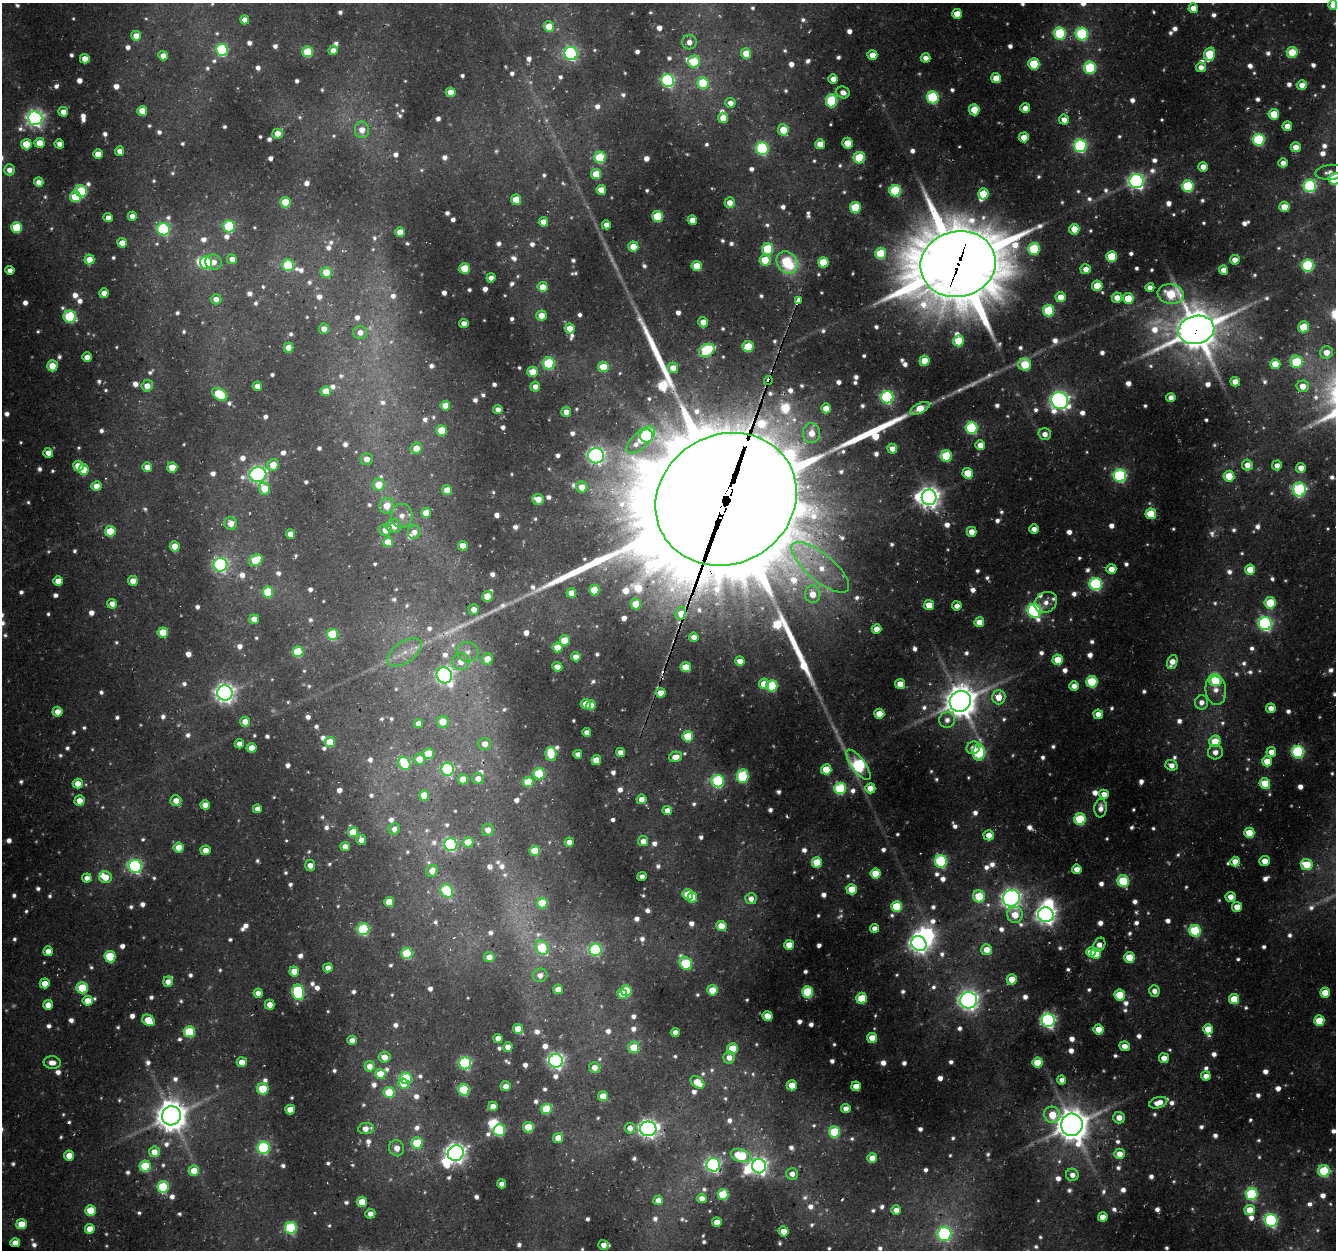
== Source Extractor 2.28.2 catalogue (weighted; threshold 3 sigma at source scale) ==
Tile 7 of 4 x 4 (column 3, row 2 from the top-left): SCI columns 2699-4032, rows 2819-4066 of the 5390 x 5589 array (HDU 1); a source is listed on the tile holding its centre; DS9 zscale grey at full resolution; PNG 1338 x 1252 px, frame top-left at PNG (2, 3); each listed source drawn as its Kron ellipse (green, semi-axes under 4 px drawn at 4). Shown black and unused: <1% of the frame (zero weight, under 3 of 4 exposures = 4% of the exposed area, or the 3 px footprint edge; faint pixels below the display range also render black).
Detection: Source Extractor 2.28.2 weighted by HDU 2 'WHT'; one run over the whole footprint, this tile lists its part. Background 0.0431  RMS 0.0049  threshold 0.0219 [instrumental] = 3 sigma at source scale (4.5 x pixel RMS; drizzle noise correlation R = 1.50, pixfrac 1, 0.0396/0.0396 arcsec/px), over >= 5 px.
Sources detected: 1276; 96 too faint to see at this stretch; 9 inside a brighter object's white glare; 4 cosmic-ray / hot-pixel residue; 1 long thin detection or spike segment (spike, bleed or trail) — neither listed nor drawn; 15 inside a brighter listed object's ellipse — not listed separately; of the other 1151, all 500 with FLUX_AUTO >= 4.39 (the completeness limit of this list) listed and drawn (651 fainter detections not listed), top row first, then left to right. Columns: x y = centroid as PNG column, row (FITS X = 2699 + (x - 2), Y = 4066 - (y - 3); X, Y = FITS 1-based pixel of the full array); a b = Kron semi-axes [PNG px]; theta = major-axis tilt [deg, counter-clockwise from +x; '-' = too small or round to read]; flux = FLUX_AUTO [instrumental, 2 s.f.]
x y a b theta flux
1333 5 4 4 - 4.9
1193 8 5 4 - 7.8
957 14 5 5 - 12
245 20 4 4 - 5.7
549 27 5 5 - 14
1060 33 6 6 - 62
1082 34 6 6 - 73
136 36 5 5 - 9.8
689 42 7 7 - 4.9
222 50 6 6 - 71
333 50 5 4 - 5.6
308 52 5 5 - 30
1292 52 5 5 - 23
571 53 7 6 - 120
746 54 5 5 - 13
1210 54 7 5 72 33
872 55 5 5 - 9
163 56 5 4 - 6.9
926 58 5 4 - 4.7
85 59 5 4 - 7.8
694 61 6 6 - 26
1034 64 5 5 - 34
1201 67 5 5 - 4.8
1090 68 6 6 - 52
996 78 5 5 - 11
833 79 5 5 - 6.6
668 80 6 6 - 130
703 83 6 6 - 28
1302 85 5 4 - 5.8
451 92 5 5 - 10
843 92 7 6 - 4.5
933 97 6 6 - 70
831 101 6 5 - 58
730 103 5 5 - 5.1
1025 108 5 5 - 6.7
974 110 5 5 - 14
142 111 5 5 - 12
63 112 5 4 - 6.2
1274 114 5 5 - 21
35 118 7 7 - 270
723 118 5 5 - 9.5
1064 120 5 5 - 5.8
1287 126 5 5 - 6.9
362 130 8 7 - 7.2
783 130 5 5 - 17
277 134 5 5 - 7.6
1024 137 5 5 - 11
1259 140 6 6 - 73
40 143 5 5 - 12
847 143 5 5 - 13
26 144 5 5 - 18
59 144 4 4 - 4.9
820 144 5 5 - 11
1080 146 6 6 - 100
1296 147 5 5 - 7.5
762 149 6 6 - 83
120 151 4 4 - 5.3
98 154 5 5 - 8.6
600 157 6 5 - 38
859 158 6 5 - 35
1283 163 4 4 - 4.7
1203 167 5 5 - 5.8
9 170 5 5 - 5.1
1330 172 15 7 6 5.2
596 174 5 5 - 16
1334 179 6 6 - 39
1137 181 7 7 - 200
39 182 5 4 - 5.9
1188 186 6 6 - 53
1310 186 6 6 - 88
601 190 5 5 - 11
81 191 6 5 - 53
895 191 6 6 - 51
983 194 5 5 - 21
75 197 5 5 - 26
516 200 5 5 - 13
285 202 5 5 - 24
730 203 5 5 - 6.5
855 207 5 5 - 38
1284 207 5 5 - 12
132 216 4 4 - 5.2
658 216 5 5 - 36
108 218 4 4 - 4.8
692 220 4 4 - 8.3
543 222 5 5 - 7.2
606 225 4 4 - 5
229 226 6 5 - 53
16 227 5 5 - 32
163 229 6 6 - 87
1074 229 5 5 - 12
400 232 5 5 - 9.4
122 243 5 4 - 8.1
633 247 5 5 - 12
768 249 6 5 - 39
1034 249 6 6 - 45
880 253 6 5 - 29
1111 256 5 5 - 30
89 259 5 5 - 10
232 259 5 5 - 5.1
765 260 5 5 - 20
1235 260 5 4 - 6.8
214 262 8 7 - 6.1
787 262 12 9 -52 46
823 262 5 5 - 27
206 263 6 5 - 65
958 264 38 33 13 6700
288 265 6 5 - 37
1308 265 6 6 - 75
697 266 5 5 - 16
465 268 5 5 - 23
1086 269 5 5 - 5.5
10 270 4 4 - 5.2
1224 270 4 4 - 6.3
326 272 5 5 - 14
491 278 4 4 - 5
1097 286 5 5 - 15
543 287 5 5 - 9.7
1150 287 4 4 - 4.5
104 293 5 4 - 5.7
1171 294 13 10 -10 36
1061 297 5 5 - 11
1117 298 5 5 - 7.1
1128 298 5 5 - 18
216 299 5 5 - 4.5
798 301 4 3 - 290
1048 311 6 5 - 43
541 315 5 5 - 9.3
70 317 6 6 - 54
703 322 5 5 - 7.6
464 323 4 4 - 5.5
1303 327 5 5 - 17
570 328 5 5 - 9.6
324 329 5 5 - 5.7
1196 330 18 14 12 2400
360 332 7 6 - 4.8
958 341 5 5 - 27
748 346 5 5 - 25
289 348 5 5 - 8.9
707 350 8 6 30 66
1327 352 6 6 - 7.3
87 357 5 4 - 6.7
924 361 5 5 - 15
1296 362 6 6 - 36
549 363 6 6 - 51
1275 364 5 5 - 13
1025 365 6 6 - 30
52 366 5 5 - 12
603 367 5 5 - 17
673 368 5 5 - 8.7
533 372 5 5 - 14
768 380 4 4 - 14
1235 382 5 4 - 7.7
147 386 6 5 - 6.5
257 386 5 4 - 4.5
535 386 5 5 - 5
1303 386 6 6 - 8
326 391 5 5 - 13
220 394 8 5 -35 33
887 397 6 6 - 110
1171 398 4 4 - 4.4
1060 400 9 8 - 310
445 406 5 5 - 9.3
826 408 5 5 - 8.4
920 408 10 5 27 15
498 410 4 4 - 4.4
566 412 5 4 - 6
972 428 6 6 - 74
442 430 5 5 - 18
812 433 10 8 -89 9.4
1045 434 6 6 - 5.4
647 436 6 6 - 67
641 440 17 8 43 13
980 445 5 5 - 8.4
416 448 6 5 - 9.4
892 449 5 5 - 5.7
48 453 5 4 - 5.3
596 456 8 7 - 250
946 456 5 5 - 48
367 459 6 6 - 5.7
273 465 6 5 - 11
1247 465 5 5 - 7.1
1277 465 5 5 - 5
78 466 5 5 - 11
147 467 5 4 - 6.2
172 467 5 5 - 17
1301 468 5 5 - 6.2
83 470 5 5 - 15
968 473 5 5 - 17
258 474 8 7 - 200
1120 476 6 6 - 100
1229 476 5 5 - 19
379 485 6 6 - 13
97 486 5 5 - 7.4
582 487 5 5 - 9.5
264 489 6 5 - 12
1299 489 7 6 - 80
447 490 5 5 - 7.6
929 497 8 7 - 470
538 499 6 5 - 8.4
726 499 72 64 29 42000
387 506 8 7 - 11
426 513 5 5 - 12
1151 514 5 5 - 27
402 516 12 10 85 6
231 523 6 6 - 7.5
394 526 8 7 - 8.2
1034 529 5 4 - 4.9
385 530 6 6 - 7.5
110 531 5 5 - 23
414 532 7 6 - 5
971 532 5 5 - 8.2
290 534 5 4 - 6.5
388 542 5 5 - 13
175 546 5 5 - 12
463 546 5 4 - 8
256 560 7 5 29 20
220 565 7 6 - 150
820 567 36 13 -40 22
1111 569 5 4 - 8.2
1250 570 5 5 - 14
58 581 5 5 - 9.4
133 581 5 5 - 9.1
1096 584 6 6 - 91
594 590 5 5 - 19
268 592 5 5 - 31
571 593 5 5 - 9.7
813 594 9 7 -82 11
487 596 5 5 - 14
1046 602 12 10 36 5.5
1270 603 5 5 - 37
112 604 5 5 - 5.2
636 604 5 5 - 17
929 605 5 5 - 12
957 606 5 4 - 4.8
474 610 5 5 - 6.1
1034 611 7 6 - 150
681 613 7 5 70 11
254 619 5 4 - 6.9
979 622 5 5 - 9.2
1265 624 6 6 - 160
876 629 5 5 - 7.3
163 632 5 5 - 18
332 634 5 5 - 41
694 637 5 4 - 5.8
565 640 5 5 - 18
557 647 5 5 - 9.9
298 652 5 5 - 32
404 652 19 10 35 8.8
468 652 11 10 - 5.6
576 657 4 4 - 6.1
487 659 6 5 - 10
1058 660 5 5 - 18
740 661 5 4 - 6.3
461 662 8 8 - 7.5
1172 662 7 5 68 8.1
557 667 5 4 - 5.8
686 667 5 5 - 15
444 675 8 7 - 230
1215 681 6 5 - 20
1092 682 6 5 - 45
764 684 5 5 - 12
900 684 5 5 - 9
772 686 5 5 - 47
1074 686 5 5 - 5.2
1216 690 15 10 -83 7.1
225 693 8 7 - 360
661 693 5 5 - 9.8
999 697 7 6 - 9.9
960 701 11 10 - 1500
1202 702 7 6 - 4.7
586 704 5 5 - 11
591 705 5 4 - 11
1271 708 5 4 - 6.1
57 712 5 5 - 8.1
879 714 5 5 - 14
1098 714 5 4 - 6.6
947 720 8 7 - 4.5
245 722 5 5 - 7.5
443 722 6 6 - 13
419 723 5 4 - 5.6
587 732 4 4 - 4.4
688 736 5 5 - 26
1215 741 6 5 - 19
330 742 5 5 - 16
239 744 4 4 - 4.9
485 744 6 6 - 6.3
251 748 5 5 - 7.9
973 748 7 6 - 4.5
621 752 4 4 - 5.5
979 752 8 6 87 70
1215 752 7 7 - 4.9
1271 752 5 5 - 7.2
1298 752 6 6 - 80
428 754 5 5 - 22
551 754 7 5 -87 22
578 754 4 4 - 4.8
676 757 7 5 13 7
419 759 5 5 - 12
596 760 5 5 - 13
1267 761 5 5 - 12
404 763 7 5 -57 36
858 765 18 7 -54 120
1171 765 6 5 - 5.9
447 769 6 6 - 89
826 769 5 5 - 23
539 773 6 5 - 32
743 776 6 5 - 65
478 778 5 5 - 5
463 779 5 5 - 9.6
718 781 6 6 - 78
528 782 5 5 - 18
1265 783 5 5 - 20
78 784 5 5 - 8.8
840 788 6 5 - 67
870 788 5 5 - 12
1104 794 5 4 - 7.1
424 795 5 5 - 9.5
641 799 5 5 - 6.2
79 801 5 5 - 8.2
176 801 5 5 - 6.9
205 805 5 4 - 6.2
1101 808 9 6 83 5.1
257 809 4 4 - 4.7
667 810 5 4 - 6.1
1080 819 5 5 - 47
394 829 6 5 - 4.4
488 830 6 6 - 5
353 832 5 5 - 17
1249 833 5 5 - 18
989 835 5 5 - 8.6
361 840 5 5 - 5.6
643 841 5 5 - 6.3
468 842 5 5 - 25
569 842 4 4 - 5
451 845 6 6 - 100
345 846 5 4 - 6.8
179 847 5 5 - 9.6
206 850 5 5 - 8.5
535 851 5 5 - 20
941 861 6 6 - 86
1265 861 5 5 - 7.8
817 862 5 5 - 27
1235 862 5 5 - 9.4
310 865 5 5 - 5.4
1307 865 6 5 - 22
135 866 6 6 - 140
1077 869 5 4 - 6.7
432 871 6 5 - 6.5
876 873 5 5 - 19
105 877 6 6 - 11
642 877 5 4 - 4.4
87 878 4 4 - 5.3
1123 881 6 5 - 53
852 889 5 5 - 18
447 891 7 6 - 52
688 894 5 5 - 17
979 896 6 6 - 30
692 897 5 4 - 14
1230 897 5 5 - 6.1
1011 898 9 8 - 350
751 899 5 5 - 5
389 902 5 5 - 15
542 903 5 5 - 18
897 906 5 5 - 32
1237 907 5 5 - 9.5
1015 915 8 8 - 14
1046 915 8 7 - 400
721 926 5 5 - 12
875 928 4 4 - 4.7
363 929 6 6 - 68
1195 931 6 5 - 58
919 944 8 7 - 350
789 945 5 5 - 10
1099 945 7 5 60 5.4
542 948 7 6 - 32
595 950 6 6 - 77
987 950 5 5 - 9.9
48 951 5 5 - 7.9
1091 952 5 5 - 14
407 953 6 5 - 33
1096 953 5 5 - 13
110 957 6 5 - 33
489 957 5 5 - 7.5
1129 957 5 5 - 21
686 963 7 5 -52 50
328 968 5 4 - 5.1
294 971 5 5 - 13
540 975 7 6 - 4.7
1012 979 5 5 - 15
168 982 5 5 - 5.6
45 983 5 5 - 9.8
82 988 5 5 - 37
558 989 5 5 - 7.6
712 990 5 5 - 16
626 991 5 5 - 24
1154 991 6 5 - 4.9
298 992 8 6 -78 89
808 992 5 5 - 44
258 993 4 4 - 4.9
1325 993 5 5 - 13
622 994 5 4 - 8
1120 995 5 5 - 26
862 998 5 5 - 23
1234 999 5 5 - 24
969 1000 8 8 - 380
88 1001 5 5 - 11
270 1004 5 5 - 6.2
48 1005 5 5 - 6.9
767 1016 5 5 - 14
148 1020 6 5 - 18
1048 1020 6 6 - 180
1319 1021 5 5 - 21
518 1029 5 5 - 13
1099 1029 5 5 - 13
1208 1029 5 5 - 14
189 1032 5 5 - 39
675 1032 4 4 - 5
498 1038 4 4 - 6.1
872 1038 5 5 - 14
352 1040 5 4 - 5
1125 1046 5 5 - 6.2
508 1047 4 4 - 6
634 1047 6 5 - 17
732 1049 5 5 - 21
385 1057 6 5 - 6.3
729 1058 6 5 - 6.4
1164 1058 5 5 - 9
556 1061 7 6 - 240
52 1062 8 6 -8 5.3
242 1062 5 5 - 8.1
465 1063 6 6 - 100
1038 1063 5 5 - 21
369 1066 5 5 - 6
595 1067 6 5 - 7.1
380 1074 5 5 - 14
1206 1076 4 4 - 5.5
406 1078 6 5 - 40
1062 1080 4 4 - 4.5
697 1082 8 5 -40 13
404 1084 5 5 - 14
792 1085 5 5 - 11
506 1086 5 5 - 4.9
856 1086 5 4 - 8.8
263 1089 6 5 - 25
464 1090 5 5 - 53
389 1092 5 5 - 26
603 1096 5 5 - 11
1158 1103 9 5 18 8.4
493 1106 4 4 - 8.1
290 1109 5 5 - 11
546 1109 5 5 - 28
846 1109 4 4 - 5.7
1052 1115 8 7 - 17
171 1116 9 9 - 1100
1119 1118 6 5 - 6.5
1072 1125 11 11 - 1400
528 1127 5 5 - 21
630 1128 5 5 - 5.5
366 1129 8 5 7 6.5
648 1129 8 7 - 330
499 1130 6 5 - 52
834 1132 6 5 - 42
558 1138 5 5 - 11
417 1143 5 5 - 29
264 1148 6 6 - 78
397 1148 8 7 - 5.3
154 1152 5 5 - 8.6
456 1153 8 7 - 390
1119 1154 5 5 - 8.4
69 1155 5 5 - 12
741 1156 10 6 -17 45
872 1158 5 5 - 9.6
713 1165 7 6 - 150
145 1166 5 5 - 36
759 1166 7 7 - 260
194 1171 5 5 - 12
1324 1171 6 6 - 54
792 1174 6 6 - 5.1
1072 1175 6 6 - 4.7
502 1184 4 4 - 4.7
163 1187 6 5 - 57
723 1194 5 5 - 39
1251 1194 6 6 - 64
702 1198 5 5 - 6
658 1200 5 5 - 6.1
362 1202 5 5 - 16
90 1210 5 5 - 23
896 1210 5 5 - 5.6
1250 1210 5 5 - 15
370 1214 5 5 - 4.5
1103 1217 5 4 - 9.8
1271 1220 6 6 - 110
717 1222 5 5 - 7.6
21 1224 5 5 - 16
291 1228 6 6 - 65
90 1229 5 5 - 11
784 1231 5 5 - 9.9
944 1234 7 7 - 110
15 1243 5 4 - 6.8
604 1245 5 5 - 5
Overlapping masked pixels (flux is a lower limit): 13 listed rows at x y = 958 264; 798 301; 1196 330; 768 380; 929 497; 726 499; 820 567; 681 613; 661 693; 960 701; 1072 1125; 1271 1220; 15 1243
Isophote crosses this tile's border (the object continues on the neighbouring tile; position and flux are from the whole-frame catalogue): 2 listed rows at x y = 1333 5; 1334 179